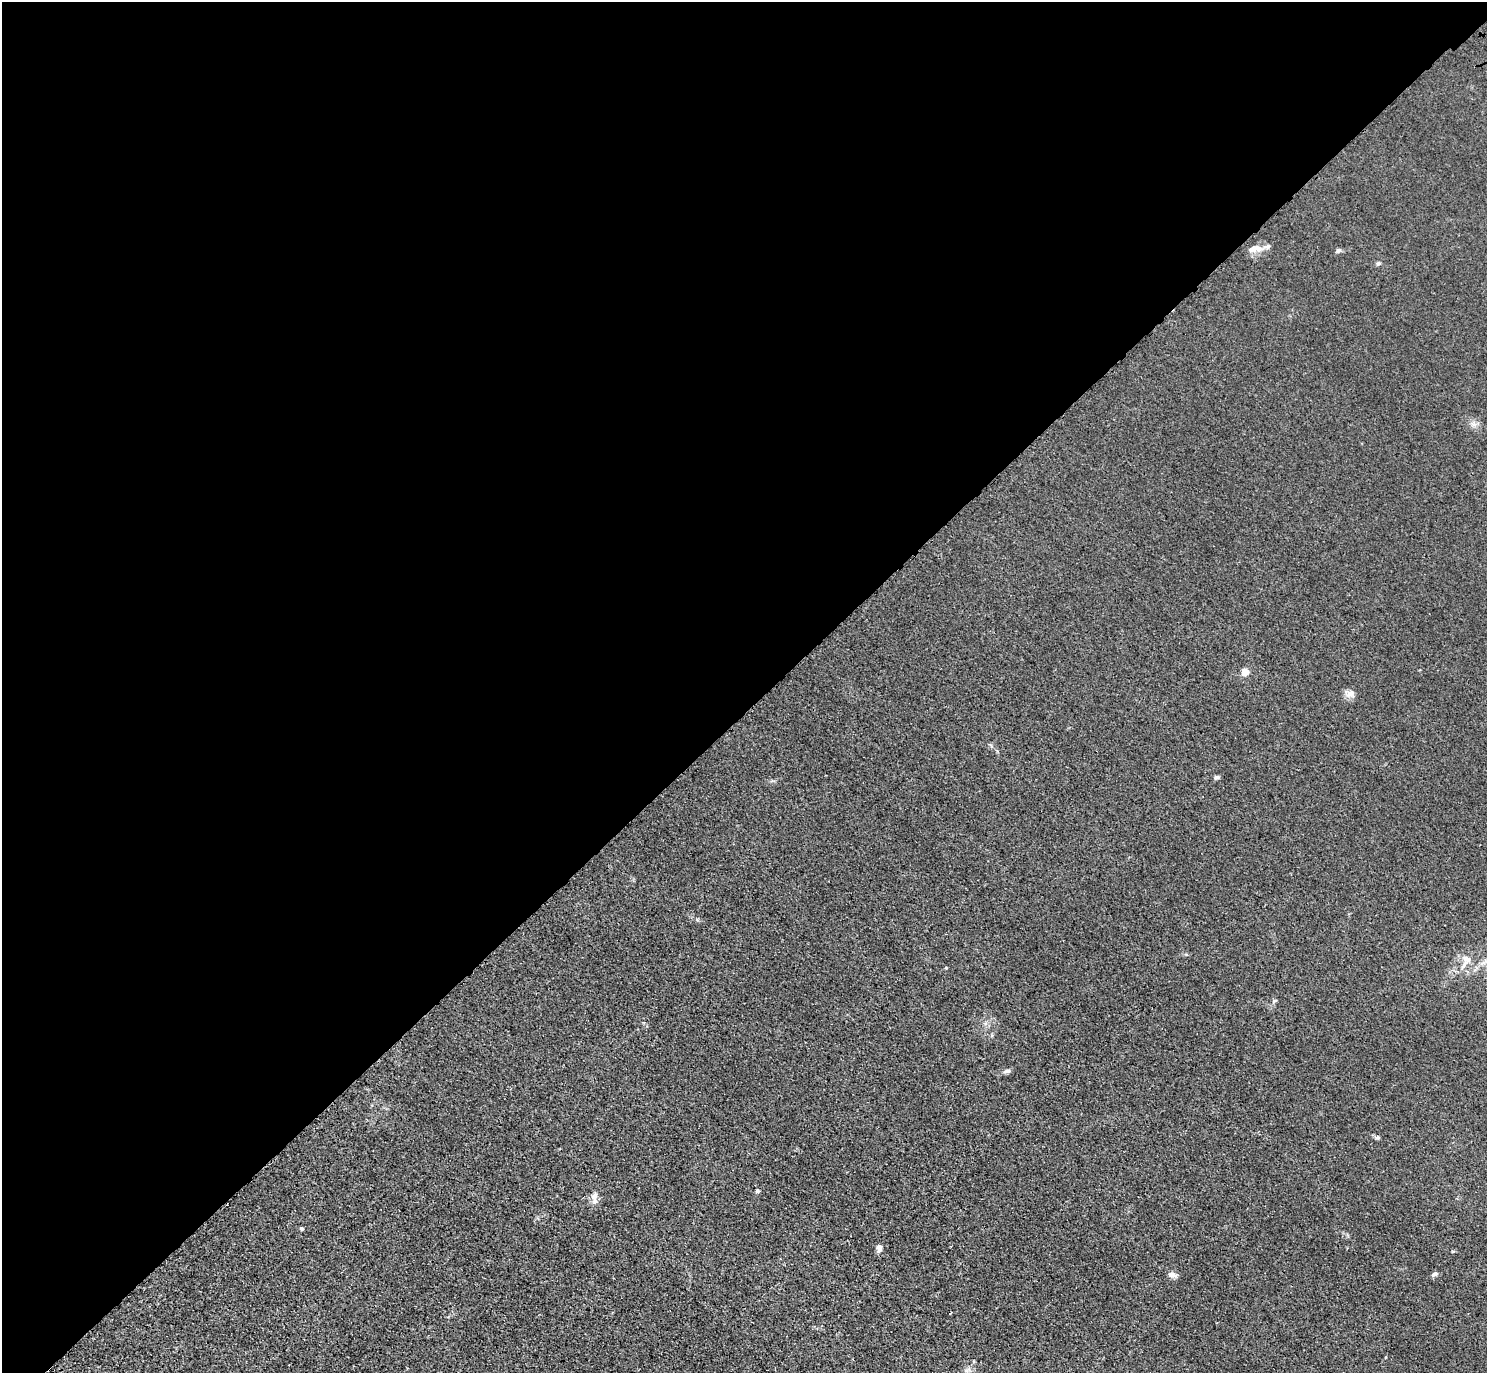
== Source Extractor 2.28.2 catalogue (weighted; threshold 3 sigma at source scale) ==
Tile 2 of 4 x 4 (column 2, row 1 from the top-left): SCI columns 1576-3060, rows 4501-5871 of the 6120 x 6120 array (HDU 1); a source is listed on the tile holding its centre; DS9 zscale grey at full resolution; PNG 1489 x 1375 px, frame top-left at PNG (2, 2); no overlay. Shown black and unused: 52% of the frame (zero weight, under 3 of 4 exposures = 6% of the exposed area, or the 3 px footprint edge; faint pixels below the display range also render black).
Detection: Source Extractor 2.28.2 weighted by HDU 2 'WHT'; one run over the whole footprint, this tile lists its part. Background 0.0132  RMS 0.0053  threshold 0.024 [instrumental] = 3 sigma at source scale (4.5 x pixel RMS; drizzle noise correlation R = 1.50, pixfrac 1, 0.05/0.05 arcsec/px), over >= 5 px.
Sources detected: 23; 1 cosmic-ray / hot-pixel residue — not listed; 2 inside a brighter listed object's ellipse — not listed separately; the other 20 listed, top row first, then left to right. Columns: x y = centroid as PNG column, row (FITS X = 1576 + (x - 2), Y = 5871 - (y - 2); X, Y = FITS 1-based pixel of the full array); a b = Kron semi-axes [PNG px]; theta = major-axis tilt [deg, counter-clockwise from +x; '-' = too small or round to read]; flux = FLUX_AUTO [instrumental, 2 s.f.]
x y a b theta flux
1255 249 22 8 3 4.9
1338 251 7 6 - 1.2
1378 264 7 4 63 0.95
1474 424 7 5 44 1.7
1245 672 5 5 - 9.3
1350 694 13 9 40 3.3
1216 777 6 6 - 1
1466 959 13 10 -32 4.1
1483 963 13 4 30 2.4
946 968 5 3 - 0.41
1275 1001 6 4 28 0.83
1007 1071 10 5 11 1.6
1377 1137 6 5 - 1.2
757 1191 4 4 - 1.3
594 1196 12 9 70 3.2
302 1228 4 3 - 1.2
879 1248 8 5 89 3.2
1434 1274 9 5 23 1.5
1172 1275 10 6 -20 2.9
967 1370 11 3 29 1.4
Isophote crosses this tile's border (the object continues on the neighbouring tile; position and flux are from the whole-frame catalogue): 1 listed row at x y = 1483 963